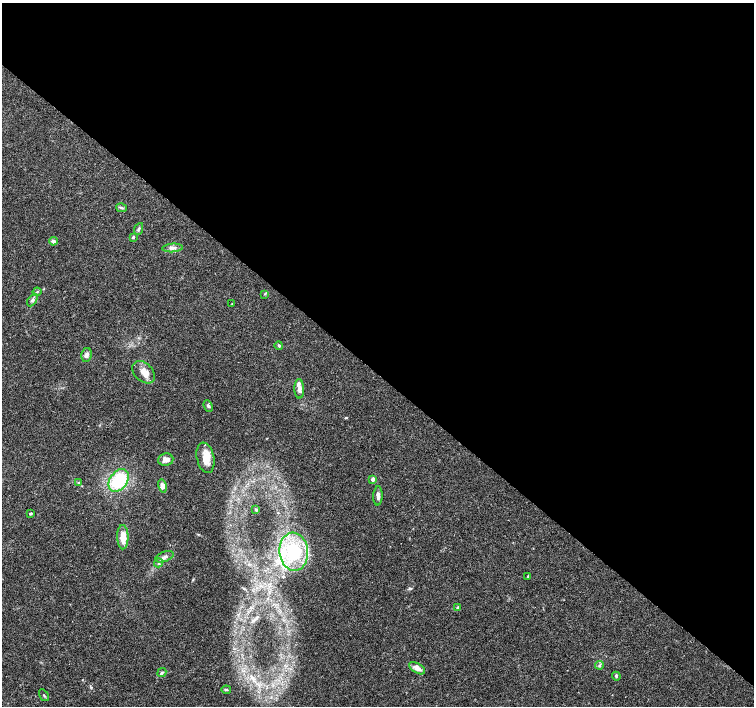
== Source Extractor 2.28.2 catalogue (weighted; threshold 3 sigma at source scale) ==
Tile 3 of 4 x 4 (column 3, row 1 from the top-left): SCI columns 3008-4510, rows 4390-5797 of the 6020 x 6029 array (HDU 1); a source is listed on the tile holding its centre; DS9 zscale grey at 2 x 2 block average (1 PNG px = mean of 2 x 2 image px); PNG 756 x 708 px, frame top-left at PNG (2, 3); each listed source drawn as its Kron ellipse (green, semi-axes under 4 px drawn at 4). Shown black and unused: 53% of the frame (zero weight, under 3 of 4 exposures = <1% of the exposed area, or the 3 px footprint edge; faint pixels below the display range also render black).
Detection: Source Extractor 2.28.2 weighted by HDU 2 'WHT'; one run over the whole footprint, this tile lists its part. Background 0.0514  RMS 0.0037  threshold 0.0167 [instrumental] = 3 sigma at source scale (4.5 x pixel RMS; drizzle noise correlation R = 1.50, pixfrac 1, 0.0396/0.0396 arcsec/px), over >= 5 px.
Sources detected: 38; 3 inside a brighter listed object's ellipse — not listed separately; the other 35 listed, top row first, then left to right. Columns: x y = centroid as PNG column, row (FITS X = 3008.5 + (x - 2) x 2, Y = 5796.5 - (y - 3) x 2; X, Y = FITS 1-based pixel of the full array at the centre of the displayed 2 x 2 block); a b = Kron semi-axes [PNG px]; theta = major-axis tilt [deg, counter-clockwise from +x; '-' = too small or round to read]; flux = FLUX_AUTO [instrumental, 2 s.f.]
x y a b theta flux
121 208 5 3 - 1.4
139 229 6 3 67 1.8
133 237 3 3 - 1.3
53 241 4 4 - 2.4
173 248 10 4 3 3.5
37 292 4 3 - 0.93
265 294 3 2 - 0.71
32 300 7 4 59 2.2
232 304 2 2 - 0.49
279 345 4 3 - 1
87 355 7 5 79 2.8
144 372 13 9 -45 8.6
299 389 9 5 -88 4.4
208 406 6 4 -68 1.7
205 458 15 8 -78 12
166 460 7 6 - 5.6
373 479 2 2 - 7.5
119 480 12 8 54 51
79 483 3 3 - 0.96
162 486 6 4 -76 5.4
378 496 9 4 88 3.4
256 510 3 3 - 0.81
31 513 3 2 - 1.3
123 537 12 5 -89 11
294 552 19 14 -84 52
165 557 9 5 21 3.5
159 563 4 4 - 1.6
528 576 3 3 - 0.85
458 608 4 3 - 1.5
600 665 4 4 - 1.5
417 668 9 4 -32 6.2
162 673 5 4 - 1.3
616 676 4 3 - 1.2
226 690 5 3 - 0.93
44 695 6 2 -56 0.8
Diffuse or blended objects may show on this block-average render without a row.